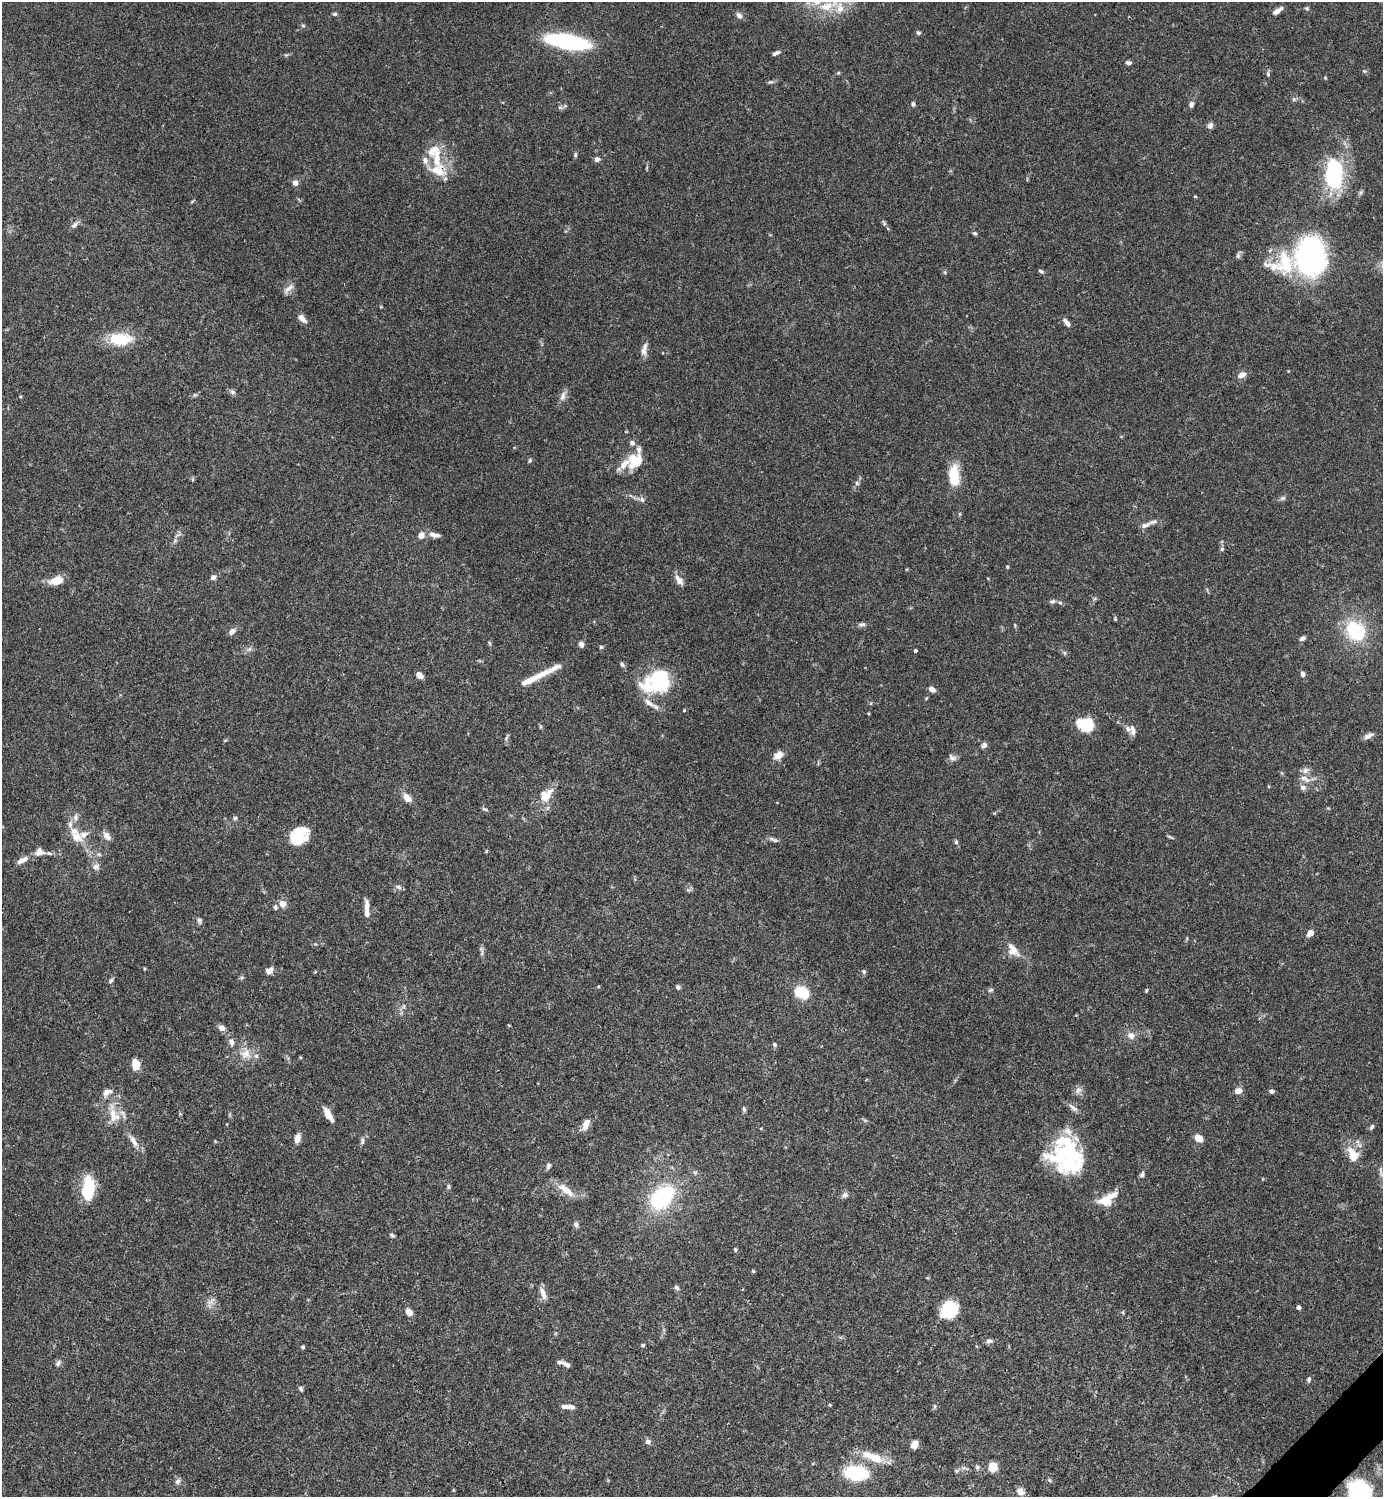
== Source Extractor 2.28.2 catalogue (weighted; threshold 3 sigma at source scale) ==
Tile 6 of 4 x 4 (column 2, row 2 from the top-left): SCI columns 1681-3061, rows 2989-4483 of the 5981 x 5981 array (HDU 1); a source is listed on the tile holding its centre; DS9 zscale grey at full resolution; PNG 1385 x 1499 px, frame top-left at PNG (2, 2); no overlay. Shown black and unused: <1% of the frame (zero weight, under 3 of 4 exposures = <1% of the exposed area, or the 3 px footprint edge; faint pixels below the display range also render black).
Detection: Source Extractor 2.28.2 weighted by HDU 2 'WHT'; one run over the whole footprint, this tile lists its part. Background 0.066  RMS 0.0032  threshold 0.0144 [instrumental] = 3 sigma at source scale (4.5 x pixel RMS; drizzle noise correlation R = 1.50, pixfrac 1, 0.05/0.05 arcsec/px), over >= 5 px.
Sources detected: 213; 7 inside a brighter object's white glare — not listed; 25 inside a brighter listed object's ellipse — not listed separately; the other 181 listed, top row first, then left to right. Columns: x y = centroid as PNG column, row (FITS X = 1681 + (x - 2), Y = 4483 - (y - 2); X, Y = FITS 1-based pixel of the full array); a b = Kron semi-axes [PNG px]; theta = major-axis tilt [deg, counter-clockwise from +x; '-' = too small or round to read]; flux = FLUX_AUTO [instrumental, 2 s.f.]
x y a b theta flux
827 6 18 12 17 6
1307 8 6 4 -44 0.48
1277 11 13 5 35 1.7
335 14 5 5 - 0.58
739 15 9 6 -55 1.2
303 26 5 5 - 0.46
918 33 5 5 - 0.62
568 41 33 10 -10 58
776 53 8 4 24 0.92
1129 63 7 5 -1 0.83
1364 71 5 4 - 0.38
838 73 5 5 - 0.38
1268 74 7 5 -71 0.55
1325 78 4 4 - 0.32
770 82 8 4 0 0.55
1294 99 6 5 - 0.55
913 104 6 5 - 0.65
1191 104 8 5 77 0.97
560 107 7 4 -1 0.6
1210 125 6 6 - 1.4
433 151 21 12 37 4.9
575 155 6 4 -85 0.45
597 159 6 6 - 1.2
437 170 21 16 -24 7.3
1334 176 33 21 -76 25
295 183 6 6 - 1.7
1361 192 7 4 71 0.58
884 223 9 4 -56 0.64
74 225 11 6 48 1.1
975 233 6 5 - 0.56
1309 258 35 16 68 57
1282 264 119 46 27 42
1041 271 6 4 -29 0.64
288 289 18 6 40 1.7
302 318 11 6 -45 2.1
1067 323 10 5 -49 1.7
118 339 26 17 -4 10
644 349 17 7 77 2.1
1242 375 9 6 28 2.1
233 392 9 5 -27 0.82
195 395 6 4 -18 0.43
563 396 14 7 69 1.7
530 460 6 4 60 0.5
633 462 21 14 82 6.6
954 475 23 11 -89 9.4
857 483 6 5 - 0.59
1283 498 8 5 26 0.71
642 500 7 5 -68 0.85
1145 525 13 6 21 1.4
178 535 13 2 27 0.45
421 535 7 6 - 2.1
434 535 14 6 -13 1.8
1222 549 5 5 - 0.56
1007 567 4 3 - 0.36
213 577 6 5 - 1.3
57 580 15 8 14 5.2
679 580 16 7 -54 1.9
1052 601 8 5 14 0.78
1060 603 5 5 - 0.55
1115 619 5 4 - 0.36
862 624 11 5 7 0.92
232 631 10 7 47 1.4
1356 631 21 16 -51 19
1302 638 6 4 32 1.1
489 643 6 3 -70 0.36
581 644 7 6 - 1.1
601 647 5 5 - 0.47
249 649 8 4 36 0.75
915 651 3 3 - 0.72
1064 653 6 5 - 0.58
622 664 7 5 -51 0.75
1303 674 6 5 - 1.2
419 675 6 5 - 2.7
533 678 45 7 26 5.9
657 683 29 18 47 17
932 689 6 5 - 2.1
656 707 11 6 -34 1.1
1087 724 16 14 46 8
1128 729 13 7 -39 1.6
1368 736 14 6 24 1.4
506 738 7 4 60 0.59
984 745 8 6 39 0.86
778 755 10 7 35 3
952 758 11 7 -35 1.2
1305 770 10 8 42 1.4
1305 779 18 6 -26 2.2
1303 787 8 6 -18 1.2
546 796 18 12 51 5.6
407 798 11 7 -54 2.6
484 809 8 3 -26 0.51
76 817 9 8 - 1.3
235 818 5 5 - 0.55
299 835 20 16 46 11
107 836 12 7 -53 1.9
76 837 19 12 -39 4.7
1170 837 10 3 -26 0.45
775 840 9 4 -23 0.82
956 842 6 5 - 0.57
39 852 11 10 - 2.4
22 860 15 7 28 2.2
96 867 10 9 - 1.5
398 887 9 6 -29 0.9
283 904 5 5 - 5.2
275 907 7 5 -66 0.66
367 907 19 6 -86 2.3
199 920 8 6 -72 0.78
1310 933 7 6 - 2
1013 950 20 12 -52 3.5
482 951 14 3 -79 0.81
144 969 5 3 - 0.29
269 970 9 6 33 1.7
864 972 6 4 -75 0.62
242 977 6 4 18 0.45
111 980 7 5 70 0.65
678 987 5 5 - 0.8
990 990 7 5 27 0.57
1146 990 6 3 71 0.35
802 992 17 12 -29 8.9
221 1028 7 6 - 1.7
1131 1035 9 8 - 2.2
231 1042 10 7 -74 1.5
775 1045 6 5 - 0.61
246 1054 16 14 48 4.3
300 1057 5 3 - 0.27
136 1064 9 6 -89 6.1
1078 1090 10 7 45 1.3
1238 1091 9 6 14 1.9
1272 1091 5 5 - 0.75
107 1092 14 8 20 2
1073 1108 15 6 -40 1.4
744 1109 7 4 -69 0.57
113 1115 23 9 -83 4.5
328 1115 17 6 -58 3.4
586 1124 14 8 67 2.5
1372 1127 7 4 63 0.67
297 1138 10 6 72 2.2
1199 1138 6 5 - 4.4
133 1141 18 7 -58 2.7
215 1141 4 4 - 0.26
362 1141 10 4 85 0.76
1068 1154 46 28 3 27
1353 1155 21 13 -65 5.3
548 1166 7 5 73 0.97
1142 1174 9 5 78 0.74
448 1187 8 4 90 0.52
566 1190 25 9 -36 4.5
86 1192 22 10 -76 10
845 1195 8 7 - 1.1
662 1197 24 16 46 31
1105 1201 18 13 15 5
576 1225 7 6 - 0.86
392 1235 8 5 -43 0.6
735 1250 5 4 - 0.4
753 1271 4 4 - 0.36
676 1287 8 6 -45 0.7
543 1293 17 6 -67 2.2
211 1301 17 5 40 1.4
1299 1307 4 4 - 1.2
949 1309 17 14 39 15
409 1312 7 6 - 2.5
989 1341 8 6 9 0.96
643 1345 5 4 - 0.46
303 1347 5 4 - 0.51
58 1363 8 6 63 0.88
566 1364 15 6 -32 1.5
1309 1379 7 5 80 0.69
301 1389 7 5 -64 0.61
830 1405 4 4 - 0.31
565 1406 10 5 -1 1.3
934 1406 6 4 -71 0.4
648 1441 8 7 - 0.93
914 1445 7 6 - 2.6
874 1458 30 12 -15 6.6
977 1467 6 6 - 0.65
993 1467 7 6 - 6.5
856 1473 20 11 -8 23
1049 1480 6 3 -71 0.4
178 1481 8 7 - 0.94
453 1490 5 3 - 0.26
1020 1491 10 8 -34 1.8
1360 1495 16 13 -75 95
Overlapping masked pixels (flux is a lower limit): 2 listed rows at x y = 437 170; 1282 264
Isophote crosses this tile's border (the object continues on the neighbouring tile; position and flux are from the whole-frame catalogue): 2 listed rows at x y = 827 6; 1360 1495